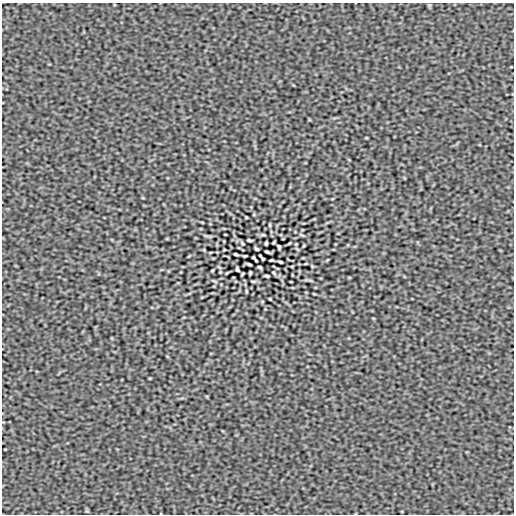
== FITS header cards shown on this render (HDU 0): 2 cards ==
NAXIS1  =                  512
NAXIS2  =                  512

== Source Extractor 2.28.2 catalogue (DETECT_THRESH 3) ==
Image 512 x 512 px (HDU 0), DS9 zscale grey, 1 PNG px = 1 image px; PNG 516 x 516 px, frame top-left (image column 1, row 512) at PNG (2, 3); no overlay
Background -2.68e-08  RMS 1.5e-05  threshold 4.50e-05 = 3 sigma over >= 5 px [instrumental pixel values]
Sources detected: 34; all 34 listed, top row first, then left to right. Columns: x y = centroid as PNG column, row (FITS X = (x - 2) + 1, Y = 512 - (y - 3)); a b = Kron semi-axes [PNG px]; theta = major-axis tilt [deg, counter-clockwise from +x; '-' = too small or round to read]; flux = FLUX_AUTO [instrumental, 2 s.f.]
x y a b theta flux
246 217 3 2 - 7.3e-04
202 222 4 2 - 7.5e-04
270 225 5 3 - 9.5e-04
249 240 5 2 - 1.5e-03
274 242 4 2 - 9.7e-04
242 243 4 2 - 1.1e-03
266 243 3 3 - 1.2e-03
289 243 6 2 45 7.4e-04
296 244 2 2 - 5.9e-04
304 245 3 2 - 8.6e-04
279 247 4 3 - 1.6e-03
256 249 4 3 - 1.5e-03
204 250 5 3 - 8.1e-04
267 252 5 2 - 1.4e-03
236 254 4 2 - 1.5e-03
245 256 3 2 - 9.6e-04
253 257 3 3 - 1.0e-03
263 259 3 3 - 1.2e-03
256 260 3 2 - 8.7e-04
271 260 3 2 - 9.6e-04
280 262 4 2 - 1.5e-03
249 264 5 2 - 1.4e-03
292 266 3 2 - 6.1e-04
312 266 5 3 - 8.2e-04
260 267 4 3 - 1.5e-03
237 269 4 3 - 1.6e-03
212 271 3 2 - 8.6e-04
227 273 6 2 45 7.4e-04
250 273 3 3 - 1.2e-03
274 273 4 2 - 1.1e-03
267 276 5 2 - 1.5e-03
246 291 5 3 - 9.5e-04
314 294 4 2 - 7.5e-04
270 299 3 2 - 7.3e-04